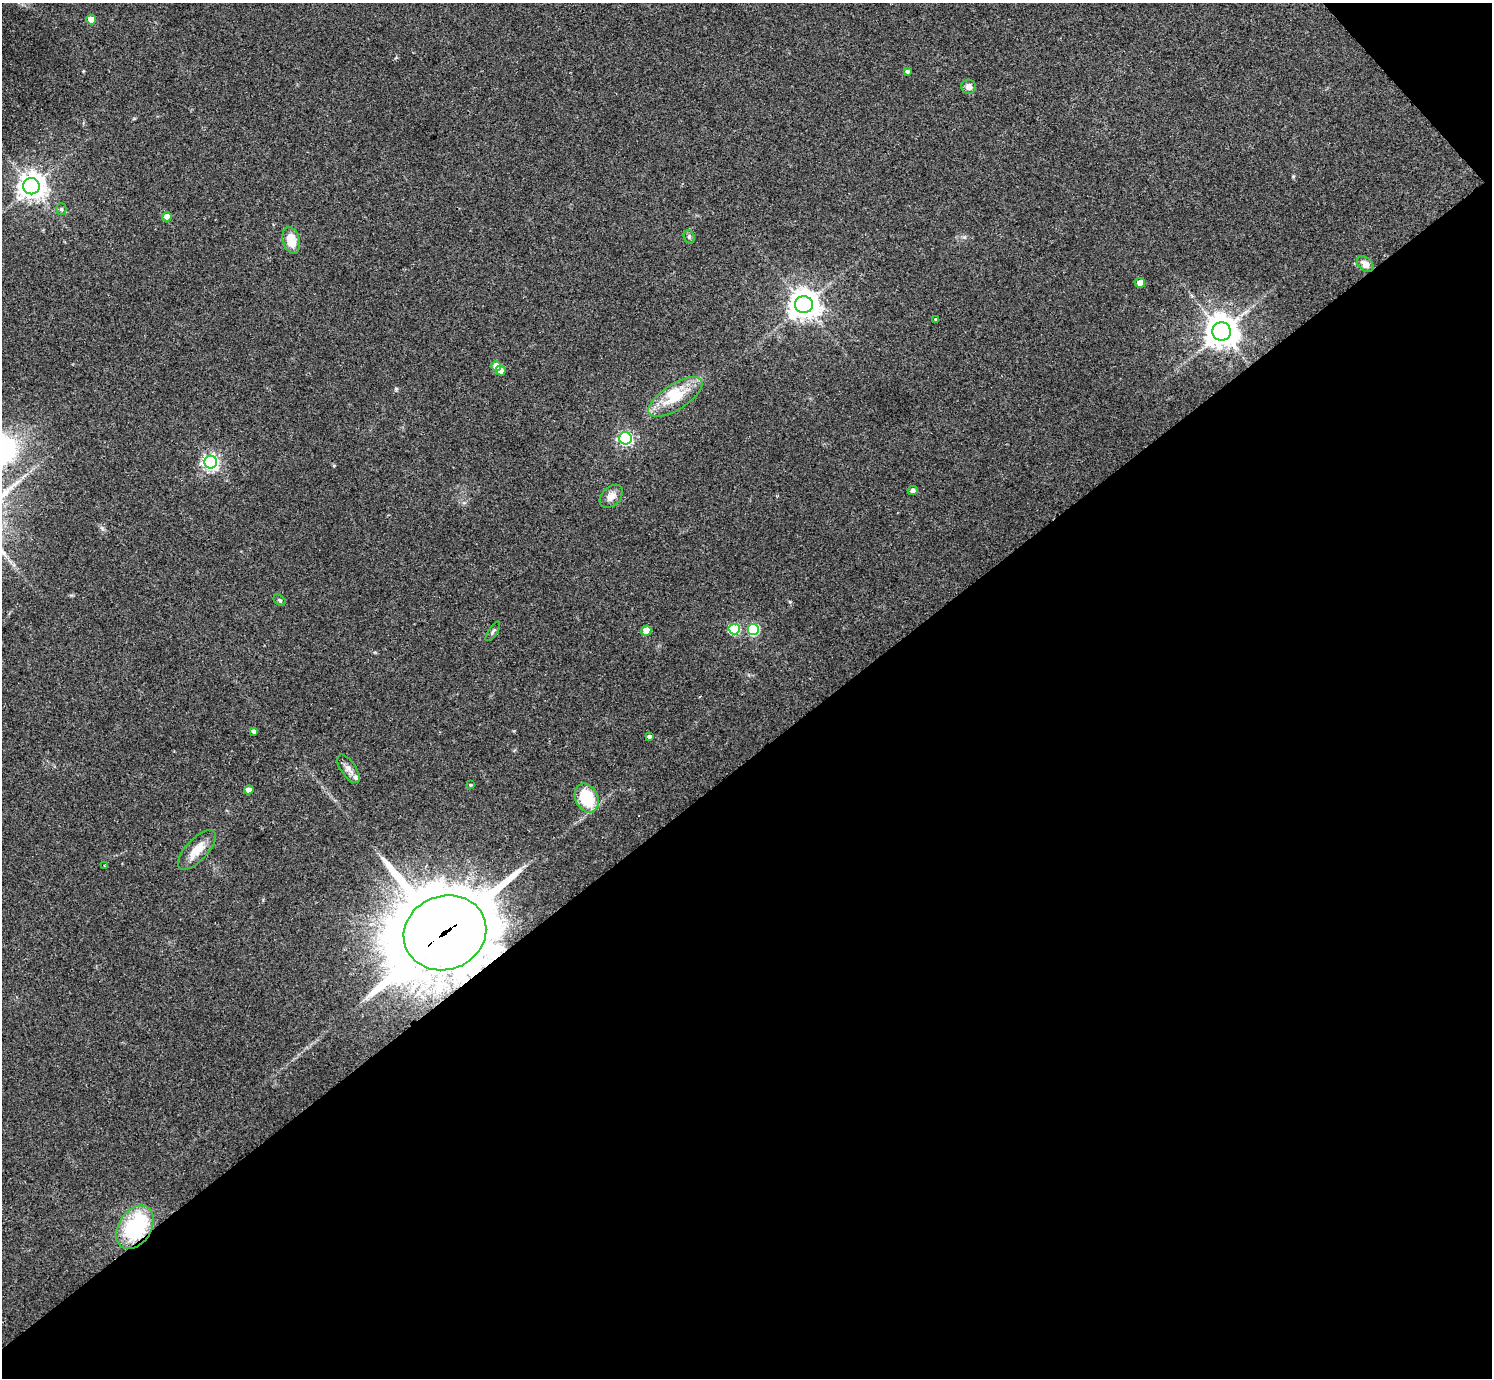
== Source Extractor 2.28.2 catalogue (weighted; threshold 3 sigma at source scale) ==
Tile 12 of 4 x 4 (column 4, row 3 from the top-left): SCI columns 4473-5962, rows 1533-2908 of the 5962 x 5959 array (HDU 1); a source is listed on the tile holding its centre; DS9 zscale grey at full resolution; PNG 1494 x 1380 px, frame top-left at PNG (2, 3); each listed source drawn as its Kron ellipse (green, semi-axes under 4 px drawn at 4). Shown black and unused: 46% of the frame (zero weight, under 3 of 4 exposures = <1% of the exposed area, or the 3 px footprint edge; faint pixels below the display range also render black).
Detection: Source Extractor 2.28.2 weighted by HDU 2 'WHT'; one run over the whole footprint, this tile lists its part. Background 0.0435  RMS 0.0048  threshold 0.0216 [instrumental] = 3 sigma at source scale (4.5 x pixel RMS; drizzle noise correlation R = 1.50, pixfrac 1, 0.05/0.05 arcsec/px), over >= 5 px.
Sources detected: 39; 1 inside a brighter object's white glare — neither listed nor drawn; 3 inside a brighter listed object's ellipse — not listed separately; the other 35 listed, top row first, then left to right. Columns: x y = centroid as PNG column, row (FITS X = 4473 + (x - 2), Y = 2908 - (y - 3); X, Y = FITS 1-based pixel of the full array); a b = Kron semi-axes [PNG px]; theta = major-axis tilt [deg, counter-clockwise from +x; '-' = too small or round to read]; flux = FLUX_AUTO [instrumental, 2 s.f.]
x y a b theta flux
91 20 5 5 - 7.8
907 71 4 3 - 0.98
969 87 7 7 - 2.6
31 186 8 8 - 520
61 209 5 5 - 0.69
167 217 5 4 - 4.1
689 237 7 5 -71 0.92
291 240 14 8 -74 9.1
1365 264 9 6 -41 3.6
1140 283 5 4 - 4.9
804 305 9 8 - 690
936 319 3 3 - 0.67
1221 332 9 9 - 860
496 366 5 4 - 5.8
501 370 5 5 - 2.4
675 397 31 13 33 15
625 438 6 6 - 85
211 462 6 6 - 150
913 491 5 4 - 1.3
611 496 13 9 45 4
280 600 7 4 -40 0.78
734 629 5 5 - 31
753 629 5 5 - 41
493 631 11 4 57 1.1
646 631 5 5 - 7.8
253 731 4 3 - 1.3
649 736 3 3 - 11
348 769 16 7 -55 3
470 785 3 3 - 0.49
249 790 5 4 - 2.6
587 798 15 11 -65 20
197 850 25 11 47 7.8
105 866 4 3 - 0.69
445 933 42 37 21 4600
135 1227 24 16 57 42
Overlapping masked pixels (flux is a lower limit): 2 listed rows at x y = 445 933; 135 1227